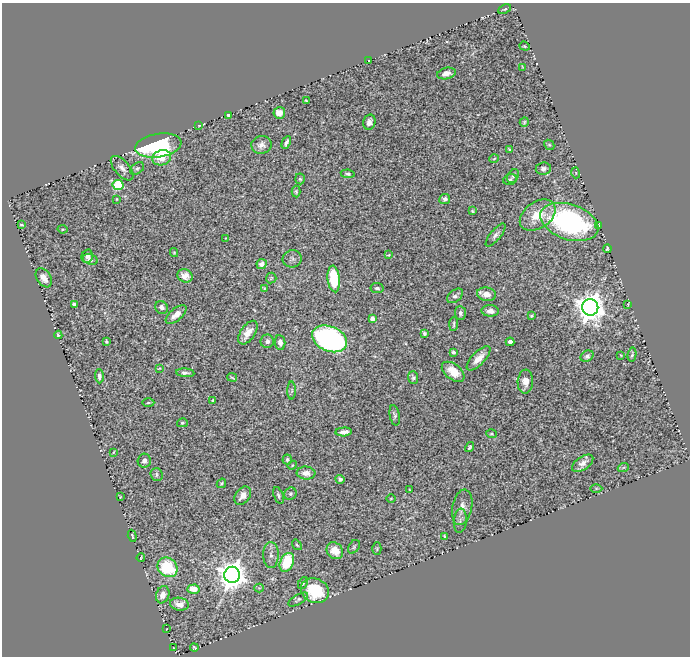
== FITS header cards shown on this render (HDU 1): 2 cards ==
NAXIS1  =                  688
NAXIS2  =                  654

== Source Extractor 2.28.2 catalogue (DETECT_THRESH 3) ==
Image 688 x 654 px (HDU 1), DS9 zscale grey, 1 PNG px = 1 image px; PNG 692 x 658 px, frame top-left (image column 1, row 654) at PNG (2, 3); each listed source drawn as its Kron ellipse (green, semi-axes under 4 px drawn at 4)
Background 0.457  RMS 0.023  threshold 0.0692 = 3 sigma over >= 5 px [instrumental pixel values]
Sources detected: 131; all 131 listed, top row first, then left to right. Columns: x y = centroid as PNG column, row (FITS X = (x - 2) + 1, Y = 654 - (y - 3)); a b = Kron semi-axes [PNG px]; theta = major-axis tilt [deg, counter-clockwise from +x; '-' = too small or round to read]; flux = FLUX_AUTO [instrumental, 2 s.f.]
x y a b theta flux
505 9 7 3 24 2.1
525 46 5 4 - 1.9
369 60 3 2 - 1
522 67 3 2 - 1.2
446 73 9 5 13 9.3
306 101 3 2 - 1.5
279 113 6 5 - 11
228 115 4 3 - 2.8
369 122 8 6 77 8.5
524 122 5 4 - 2
199 125 3 2 - 1
286 142 7 3 64 4.4
261 145 10 9 - 8.5
549 145 5 4 - 2.1
158 146 23 12 9 250
509 149 4 2 - 1.8
162 158 9 7 17 21
494 159 4 3 - 1.3
122 168 15 7 -49 8.8
137 168 8 5 36 3.5
543 169 7 6 - 5.3
576 173 5 3 - 1.3
348 174 7 4 -8 3.3
513 176 7 5 59 3.6
300 179 5 4 - 2.6
510 180 7 5 18 2.9
118 185 5 5 - 130
296 191 6 4 -86 2.3
116 199 3 3 - 1.3
445 199 5 5 - 5.1
472 211 4 4 - 2.2
538 215 20 13 35 40
569 222 30 17 -18 300
21 225 4 3 - 2.2
599 226 4 2 - 1.7
62 229 5 4 - 1.7
495 235 14 5 51 6.4
226 238 4 2 - 0.98
607 249 4 3 - 2
174 252 4 4 - 1.5
388 255 3 3 - 1.2
87 256 7 5 76 4.1
90 259 8 5 -17 4.4
292 259 9 8 - 5.6
262 264 5 5 - 9.7
185 276 8 6 -27 11
44 278 10 7 -56 13
271 278 5 5 - 2
334 279 13 6 -83 74
264 288 3 2 - 1.5
377 288 7 5 -8 4.1
486 294 9 6 -8 13
455 296 9 5 39 5.5
74 304 4 3 - 3.2
628 304 3 2 - 1.4
161 307 7 6 - 7.7
590 307 8 8 - 2300
490 311 8 5 -3 10
460 313 7 5 -86 4.6
176 315 12 6 40 13
531 316 3 3 - 2.2
372 318 4 3 - 9.1
454 324 7 2 86 2.5
248 333 13 7 56 16
424 333 4 3 - 3.6
58 335 4 3 - 2.5
330 339 18 12 -22 620
267 341 7 6 - 6.5
106 342 3 3 - 2.1
280 342 7 5 -84 7.8
510 342 4 4 - 8
453 352 4 3 - 4.5
621 355 4 3 - 1.2
632 355 7 3 80 2.6
587 356 7 5 32 5.2
478 358 16 6 46 17
159 368 4 2 - 1.2
453 372 13 7 -38 23
185 373 9 4 -5 4.9
99 376 7 4 -89 5.6
232 377 5 2 - 1.9
413 378 6 5 - 3.7
525 382 12 7 85 14
292 391 9 4 90 2.9
213 400 4 3 - 2
148 403 6 3 1 1.9
395 415 10 5 -79 3.9
182 423 5 4 - 2.5
344 432 8 4 3 7.3
491 434 5 3 - 1.7
470 447 5 4 - 2.6
114 452 3 2 - 1.2
287 460 5 4 - 3.3
144 461 7 6 - 6.6
583 463 12 6 35 9.9
292 465 5 4 - 1.6
623 468 5 3 - 1.9
306 473 9 6 -5 12
156 474 6 6 - 3.8
340 479 4 4 - 4.2
221 483 5 3 - 1.6
596 488 6 4 1 2
410 490 4 2 - 1.2
290 494 6 6 - 3.6
278 495 8 5 -68 3.4
243 496 10 7 52 13
120 497 3 2 - 1.1
391 499 4 3 - 1.1
462 507 18 10 79 14
460 521 12 6 85 5.9
132 536 6 3 -73 1.1
444 536 4 3 - 1.8
297 545 6 3 -53 1.8
354 547 7 5 56 2.5
377 549 6 4 89 2.4
335 551 9 7 -48 16
271 555 13 8 89 8.8
141 558 4 2 - 1.5
287 562 10 6 66 66
167 567 11 9 -41 80
232 575 8 8 - 2500
303 583 6 4 62 2.8
259 588 4 4 - 1.7
193 589 6 4 3 24
315 591 14 12 -25 73
163 595 9 6 70 14
298 600 11 5 30 3.7
179 604 9 6 -8 13
166 629 2 2 - 0.75
174 648 3 2 - 0.87
194 648 4 4 - 2.2